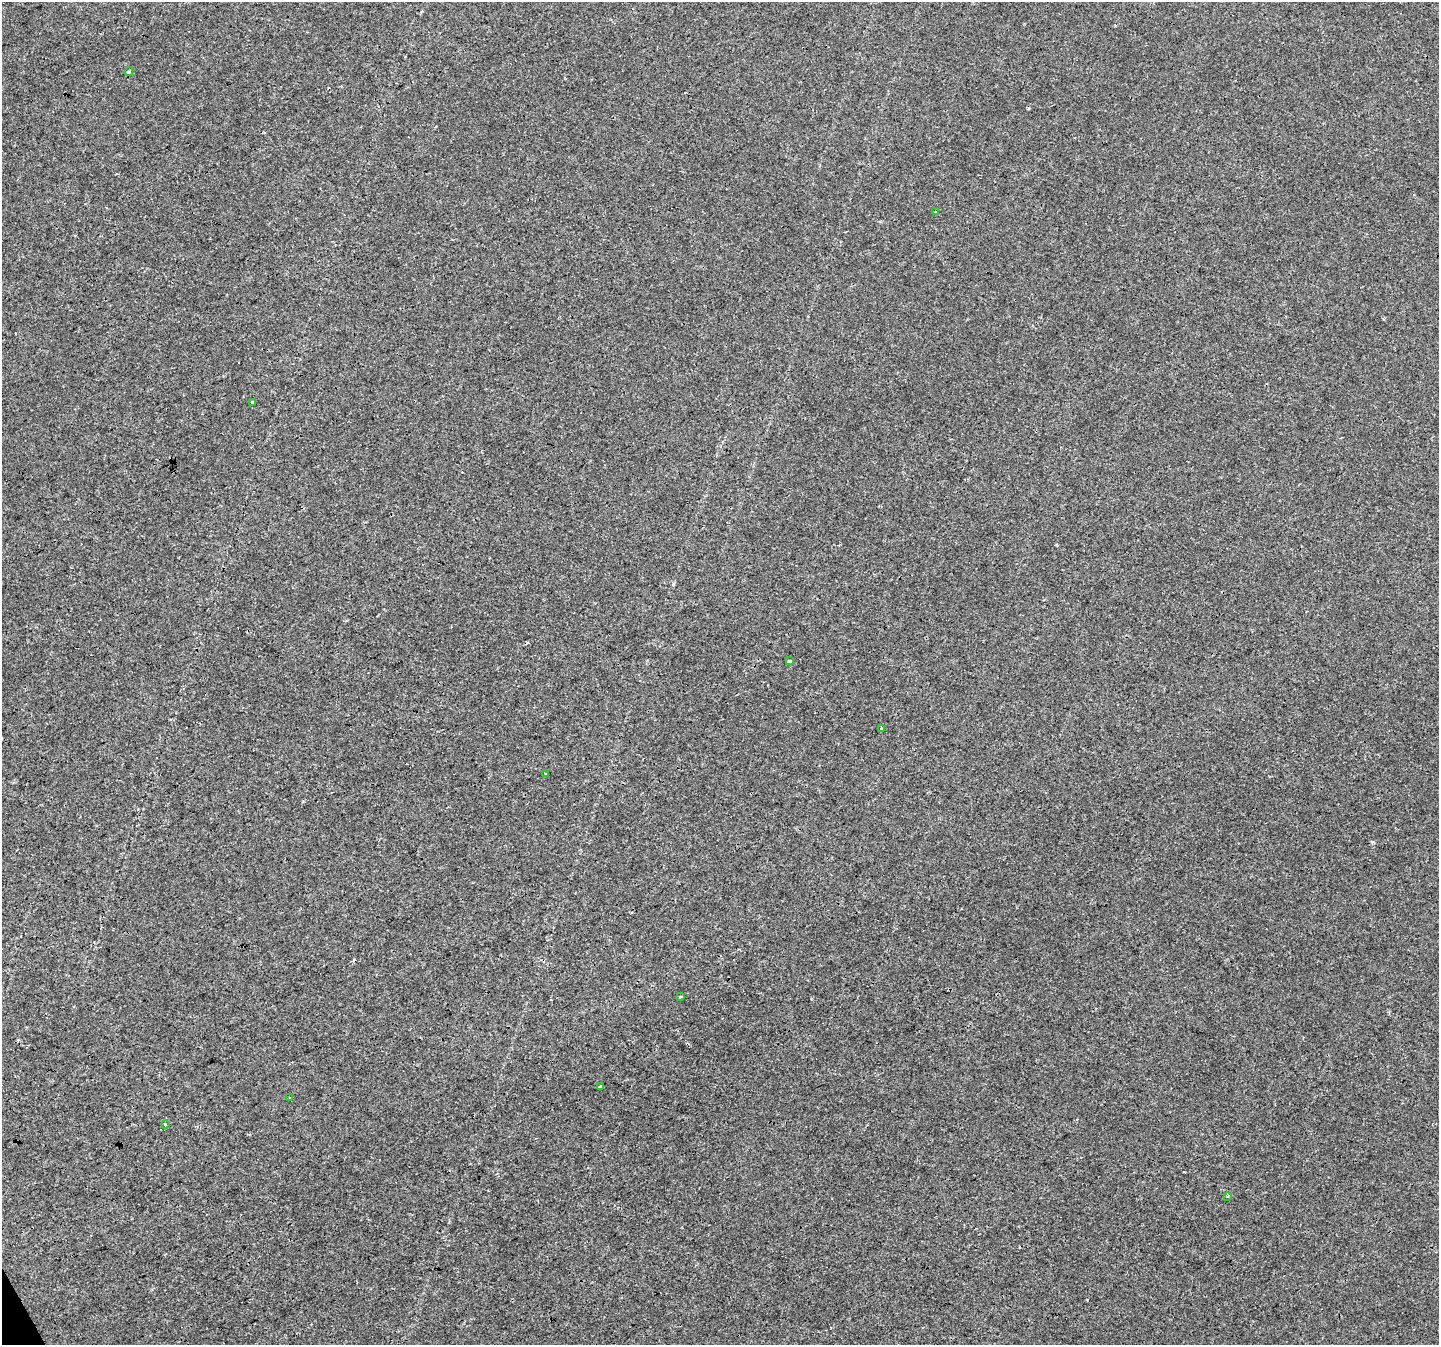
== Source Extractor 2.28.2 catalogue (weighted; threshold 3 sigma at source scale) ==
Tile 7 of 4 x 4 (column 3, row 2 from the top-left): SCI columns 2874-4310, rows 2786-4128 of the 5750 x 5629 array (HDU 1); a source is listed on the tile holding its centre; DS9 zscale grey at full resolution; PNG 1441 x 1347 px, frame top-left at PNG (2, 2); each listed source drawn as its Kron ellipse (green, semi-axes under 4 px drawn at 4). Shown black and unused: <1% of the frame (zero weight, under 3 of 4 exposures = <1% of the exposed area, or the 3 px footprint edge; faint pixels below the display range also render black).
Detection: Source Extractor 2.28.2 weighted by HDU 2 'WHT'; one run over the whole footprint, this tile lists its part. Background 0.00784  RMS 0.0018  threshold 0.00832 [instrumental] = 3 sigma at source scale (4.5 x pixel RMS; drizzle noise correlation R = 1.50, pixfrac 1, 0.0396/0.0396 arcsec/px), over >= 5 px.
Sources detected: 13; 2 cosmic-ray / hot-pixel residue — neither listed nor drawn; the other 11 listed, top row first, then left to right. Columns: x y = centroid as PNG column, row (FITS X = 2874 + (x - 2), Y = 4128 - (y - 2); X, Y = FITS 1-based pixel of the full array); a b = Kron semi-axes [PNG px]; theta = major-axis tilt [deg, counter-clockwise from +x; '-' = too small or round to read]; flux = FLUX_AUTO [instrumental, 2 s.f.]
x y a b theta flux
129 72 5 4 - 0.27
936 211 3 3 - 0.68
252 402 3 2 - 0.18
789 661 4 3 - 0.56
881 728 3 3 - 0.68
545 774 3 3 - 0.62
681 997 4 2 - 0.19
600 1086 3 2 - 0.27
290 1098 3 3 - 0.2
165 1124 3 3 - 0.19
1228 1196 4 3 - 0.18
Unlisted compact peaks at least as high as the median listed source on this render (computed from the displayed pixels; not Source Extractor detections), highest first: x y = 1373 842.